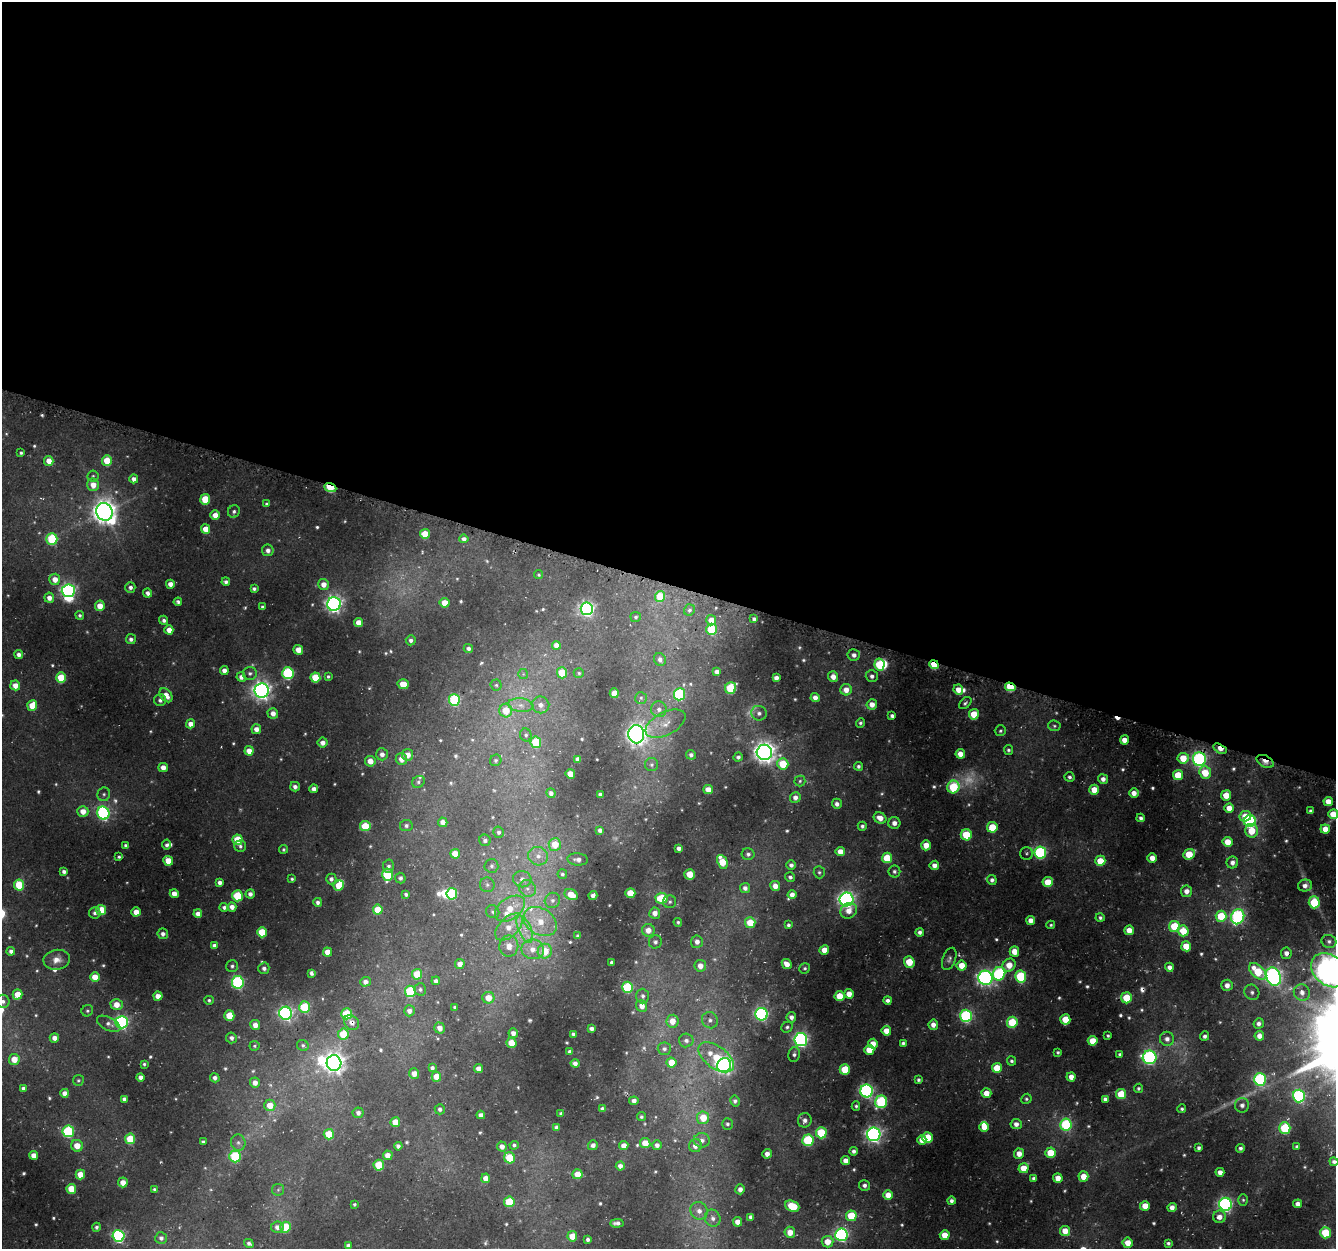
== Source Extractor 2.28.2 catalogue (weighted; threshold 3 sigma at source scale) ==
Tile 3 of 4 x 4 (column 3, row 1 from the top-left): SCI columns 2699-4032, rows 4067-5313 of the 5390 x 5589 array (HDU 1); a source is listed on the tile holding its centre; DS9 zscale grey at full resolution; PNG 1338 x 1251 px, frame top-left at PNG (2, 2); each listed source drawn as its Kron ellipse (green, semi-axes under 4 px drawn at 4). Shown black and unused: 47% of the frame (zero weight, under 3 of 4 exposures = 4% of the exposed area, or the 3 px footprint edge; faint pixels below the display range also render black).
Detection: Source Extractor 2.28.2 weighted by HDU 2 'WHT'; one run over the whole footprint, this tile lists its part. Background 0.0431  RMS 0.0049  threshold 0.0219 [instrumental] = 3 sigma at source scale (4.5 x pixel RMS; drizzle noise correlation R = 1.50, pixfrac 1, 0.0396/0.0396 arcsec/px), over >= 5 px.
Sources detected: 647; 25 too faint to see at this stretch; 4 inside a brighter object's white glare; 2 cosmic-ray / hot-pixel residue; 2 long thin detections or spike segments (spike, bleed or trail) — neither listed nor drawn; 8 inside a brighter listed object's ellipse — not listed separately; of the other 606, all 500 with FLUX_AUTO >= 0.814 (the completeness limit of this list) listed and drawn (106 fainter detections not listed), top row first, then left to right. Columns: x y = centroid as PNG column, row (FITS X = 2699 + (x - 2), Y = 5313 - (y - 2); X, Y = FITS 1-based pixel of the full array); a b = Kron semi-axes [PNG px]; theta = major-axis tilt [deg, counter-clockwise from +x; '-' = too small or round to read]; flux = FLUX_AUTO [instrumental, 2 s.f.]
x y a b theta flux
21 453 3 3 - 0.97
49 461 5 4 - 5.7
107 461 5 5 - 13
93 476 5 5 - 1
134 479 4 4 - 2.6
93 485 6 6 - 5.7
330 487 6 4 -22 33
205 499 5 5 - 18
266 504 4 4 - 1.1
234 511 6 5 - 1.5
104 512 9 8 - 520
215 515 4 4 - 4.7
205 529 5 4 - 6.8
425 534 5 5 - 9.6
52 539 6 5 - 36
464 539 4 4 - 2.2
268 550 6 5 - 2.7
539 575 4 4 - 0.85
55 579 5 5 - 5.5
226 582 4 4 - 1.5
170 584 4 4 - 3.7
323 584 5 5 - 5.1
130 587 5 5 - 1.9
254 589 4 4 - 1.6
68 591 6 6 - 140
147 593 4 4 - 2.2
660 596 5 5 - 16
49 598 5 5 - 3.5
178 602 4 4 - 1.3
444 603 5 5 - 8.1
334 604 7 6 - 230
100 606 5 5 - 7.1
262 607 4 3 - 1.2
587 609 6 6 - 140
689 610 6 5 - 1.2
80 615 4 4 - 1.1
636 617 5 5 - 0.97
754 619 4 4 - 1.6
164 620 4 4 - 1.5
711 620 5 5 - 4.6
359 622 4 4 - 6.2
712 629 5 5 - 27
169 630 4 4 - 5
131 639 5 5 - 1.9
411 640 5 5 - 1.8
556 645 4 4 - 4.4
468 649 5 4 - 1.7
298 650 5 4 - 6.7
19 655 4 4 - 2.5
854 655 6 5 - 2.6
660 659 7 5 -63 1.9
880 664 6 5 - 22
934 665 5 4 - 18
224 670 4 4 - 3.5
717 672 4 4 - 2.8
250 673 7 6 - 1.7
288 673 6 5 - 53
562 673 5 5 - 15
579 673 5 4 - 0.82
523 674 5 5 - 0.83
328 676 3 3 - 0.99
872 676 6 6 - 1.9
241 677 5 4 - 2.6
315 677 5 5 - 16
833 677 5 5 - 4.6
61 678 5 5 - 20
776 678 4 4 - 2.6
403 684 6 5 - 10
15 685 5 5 - 4.9
496 685 5 5 - 1
1010 687 5 4 - 24
731 688 6 5 - 32
846 690 6 5 - 5.2
958 690 5 5 - 5.9
262 691 7 7 - 290
614 693 5 4 - 7.3
679 694 6 5 - 49
166 695 8 5 -50 4.9
815 697 4 4 - 3.3
641 698 6 6 - 1.2
160 700 6 6 - 1.9
454 700 6 5 - 51
965 703 7 4 42 1.1
872 704 5 5 - 4.5
32 705 5 5 - 9.8
521 705 12 7 -6 3.8
540 705 9 8 - 3.5
659 709 8 8 - 2.6
506 711 7 6 - 10
273 713 5 5 - 4
759 713 8 7 - 2
974 714 5 5 - 13
892 716 4 4 - 1.7
860 723 5 4 - 1.1
191 724 4 4 - 4.4
665 724 22 11 27 7.7
1054 726 6 5 - 1.1
256 729 5 5 - 3.9
1000 731 6 5 - 1.1
636 734 9 8 - 350
526 735 6 5 - 1.4
1124 740 4 4 - 4.9
536 742 6 5 - 24
323 743 5 5 - 3.4
1220 749 7 4 -30 6.3
1008 750 5 4 - 1.1
249 751 4 4 - 5.6
764 752 8 7 - 400
382 754 6 5 - 3
960 754 5 4 - 5.4
408 755 6 5 - 4.9
691 755 5 4 - 1.8
738 757 5 4 - 1.6
1183 758 6 5 - 11
401 759 6 6 - 4.7
578 759 4 4 - 2.5
1199 759 7 6 - 110
496 760 6 5 - 1.1
370 761 5 5 - 5.8
1265 761 9 5 -27 5.9
783 764 5 5 - 17
652 765 6 6 - 1.4
858 766 4 4 - 1.4
163 767 4 4 - 4.5
1205 773 6 5 - 12
570 774 4 4 - 6.8
1178 775 5 5 - 12
1069 777 5 5 - 1.4
1103 779 5 5 - 2.8
800 781 5 5 - 0.93
418 782 6 5 - 1.3
295 787 5 4 - 2.3
953 787 6 6 - 29
314 789 4 4 - 3
708 790 5 4 - 6.2
1094 790 5 5 - 11
551 793 5 4 - 1.8
1134 793 5 5 - 4
104 794 7 6 - 1.2
600 794 4 3 - 1.4
1226 795 5 5 - 9
795 797 5 5 - 2.8
1328 802 5 4 - 6.1
837 804 5 5 - 2.4
1229 808 5 4 - 6.2
83 811 5 5 - 6.1
1311 811 4 4 - 1.5
103 813 6 6 - 80
1333 814 5 5 - 10
1245 816 6 5 - 7.4
880 818 6 5 - 5
1141 818 4 4 - 1.7
1250 821 6 6 - 64
443 822 5 4 - 3.4
894 823 6 6 - 3.3
365 826 5 5 - 17
406 826 6 6 - 1.7
862 826 4 4 - 1.5
992 827 5 5 - 15
1325 829 4 4 - 5.4
600 830 4 4 - 2.1
1251 831 7 6 - 12
499 832 5 5 - 1.5
966 835 5 5 - 18
238 840 5 5 - 17
485 840 6 5 - 1.6
1228 842 5 5 - 8.9
555 844 6 6 - 9.2
167 845 5 4 - 1.4
926 845 5 5 - 6.3
126 846 4 4 - 1.7
240 846 6 5 - 1.5
679 848 4 4 - 2.4
284 849 4 4 - 0.93
840 851 4 4 - 5.3
1040 852 6 6 - 74
1026 853 6 6 - 1.1
455 854 5 4 - 8.2
748 854 6 6 - 1.6
1189 854 6 5 - 17
538 856 10 9 - 4
119 857 4 3 - 0.99
887 858 5 5 - 17
1152 858 4 4 - 4.8
578 859 10 6 -4 2.1
168 861 5 5 - 10
1100 861 5 5 - 11
722 862 7 5 -64 14
1232 862 6 5 - 2.9
791 865 5 4 - 1.8
934 865 5 5 - 3.2
388 866 7 5 -87 1.6
491 866 7 7 - 1.7
894 871 6 6 - 1.4
64 872 4 4 - 2
819 872 6 5 - 1.1
562 874 5 4 - 0.96
689 874 5 5 - 9.8
388 875 6 5 - 32
790 877 5 5 - 1.5
400 878 5 5 - 1.7
292 879 4 3 - 0.88
331 879 5 5 - 1.9
522 879 9 8 - 3.6
992 880 5 4 - 1.9
1048 882 5 5 - 13
220 883 4 4 - 2.5
19 885 5 5 - 21
339 885 5 5 - 13
487 885 7 7 - 1.7
775 886 5 4 - 4.2
1305 886 7 6 - 3
527 888 9 8 - 3
745 888 5 5 - 2.2
1186 891 6 5 - 4
630 893 5 5 - 14
174 894 4 4 - 4.7
250 894 4 4 - 2.3
406 894 4 3 - 1.2
452 894 6 5 - 37
571 895 7 5 -27 7.7
792 895 4 4 - 3.3
237 896 5 5 - 28
593 896 4 4 - 2
661 898 6 5 - 18
846 899 7 7 - 190
552 900 8 7 - 2.1
318 902 4 4 - 1.8
670 902 6 6 - 1.3
1314 902 6 5 - 26
224 907 4 4 - 1.7
232 907 4 4 - 3.8
510 909 17 10 36 11
101 910 5 5 - 16
378 910 5 5 - 13
849 911 8 7 - 5.1
136 912 4 4 - 6
493 912 7 6 - 1.4
95 913 6 5 - 1.7
655 913 6 5 - 3.9
198 914 4 4 - 3.7
1221 916 5 5 - 21
1238 917 7 6 - 79
1100 918 4 4 - 1.1
1031 920 4 4 - 3.9
540 922 18 13 -33 13
678 922 4 4 - 0.91
750 923 5 5 - 12
788 925 4 3 - 1.3
1051 925 4 4 - 0.81
1174 926 5 5 - 23
509 927 17 9 44 8.5
525 929 15 6 -66 5.1
648 930 6 6 - 4.8
1129 930 5 4 - 6.6
1183 931 5 5 - 12
262 932 5 5 - 18
920 932 4 4 - 2
163 934 5 5 - 2.2
578 936 4 4 - 1.4
1329 941 7 6 - 1.8
655 942 6 6 - 1.7
697 942 6 6 - 2.8
214 945 4 4 - 1.9
509 946 10 9 - 5.3
1186 946 5 5 - 9.9
533 949 11 10 - 6
824 950 5 4 - 6.2
11 951 4 4 - 1.9
545 951 7 7 - 12
1014 951 5 5 - 6.9
327 952 4 4 - 6.4
1286 953 6 5 - 3
949 959 12 6 69 1.8
57 960 13 10 8 4.5
612 962 3 3 - 1.3
909 962 6 5 - 16
460 964 5 5 - 3.7
787 964 5 4 - 4.6
1009 965 7 6 - 8.6
232 966 6 6 - 1.4
700 966 6 6 - 4.7
962 966 5 5 - 8.9
1169 967 4 4 - 2.4
264 968 6 5 - 1.8
805 968 5 5 - 0.91
1329 970 20 15 -38 930
1258 971 10 6 -44 21
311 973 4 3 - 1.9
417 974 5 5 - 12
999 974 7 6 - 58
1021 976 6 5 - 39
95 977 5 5 - 8.9
1273 977 9 7 -68 220
985 978 7 7 - 170
436 981 4 4 - 1.8
238 982 6 6 - 76
365 982 5 5 - 2.3
1227 985 6 5 - 3.8
627 987 5 5 - 39
420 989 6 6 - 1.2
410 991 6 5 - 36
1252 992 8 7 - 2.2
1302 993 8 8 - 3.6
18 994 5 5 - 8.8
849 994 5 4 - 5.2
158 996 4 4 - 5.4
643 996 7 6 - 1.5
840 996 5 5 - 14
488 998 6 6 - 7.1
1126 998 5 5 - 15
209 1000 4 4 - 1
887 1000 4 4 - 1.8
3 1001 6 6 - 2.1
117 1005 6 5 - 6.5
642 1006 6 5 - 4.3
304 1007 6 5 - 25
455 1007 3 3 - 1
87 1011 6 5 - 1
409 1011 5 5 - 2.5
286 1013 6 6 - 140
346 1014 5 5 - 26
762 1014 6 6 - 110
229 1016 5 5 - 15
966 1016 6 6 - 74
791 1017 5 4 - 2.3
1065 1019 5 5 - 13
710 1020 8 7 - 2.4
672 1021 6 6 - 6.6
122 1022 6 6 - 120
351 1022 8 6 -45 2.8
1012 1022 5 5 - 23
1259 1023 5 5 - 2.2
109 1024 13 6 -27 2.6
255 1025 5 5 - 4.6
933 1025 5 5 - 3.4
787 1027 6 5 - 1.1
440 1028 5 5 - 3.8
591 1029 4 4 - 2.2
886 1031 5 4 - 8
513 1033 5 4 - 2.9
343 1034 5 5 - 15
573 1034 4 4 - 1.5
1108 1036 3 3 - 0.81
1205 1036 5 4 - 1.8
1259 1036 5 4 - 3.6
54 1038 5 4 - 3.5
231 1038 5 5 - 1.9
1167 1039 7 7 - 2.9
686 1040 7 7 - 2
801 1040 6 6 - 140
1093 1041 5 5 - 10
511 1043 5 5 - 9.6
903 1043 4 4 - 1.2
873 1044 5 5 - 5.8
254 1046 5 5 - 0.92
303 1046 6 5 - 1.2
664 1049 6 6 - 1.8
869 1050 5 5 - 9.9
570 1052 3 3 - 1.3
1058 1052 3 3 - 0.9
794 1054 7 6 - 1.6
1120 1054 3 3 - 0.95
716 1057 20 11 -36 17
1150 1057 7 7 - 93
14 1059 5 5 - 8
1011 1061 4 4 - 1.1
334 1063 8 7 - 340
575 1063 4 4 - 2.5
671 1063 5 5 - 9.1
144 1064 3 3 - 0.96
724 1065 7 7 - 210
432 1068 4 4 - 1.5
997 1068 5 5 - 13
478 1069 4 4 - 4
845 1069 5 5 - 19
414 1074 5 5 - 4.2
140 1077 4 4 - 2.8
436 1077 5 4 - 7.7
1071 1077 4 4 - 4.3
215 1078 5 4 - 2
1260 1079 6 6 - 72
78 1080 5 5 - 0.87
918 1080 4 4 - 1.2
255 1083 5 5 - 3.6
23 1088 4 4 - 2.3
1138 1088 5 4 - 1.1
867 1091 6 6 - 130
65 1093 4 4 - 4.1
986 1093 5 4 - 6.1
1121 1094 5 5 - 16
1299 1096 6 6 - 88
124 1099 4 4 - 2.3
1026 1099 5 5 - 0.96
1105 1099 4 4 - 1.7
634 1101 4 4 - 2.3
735 1101 5 4 - 1.6
881 1102 6 6 - 56
270 1105 5 5 - 7.8
1242 1105 7 7 - 2.1
856 1106 4 4 - 0.97
440 1109 5 5 - 1.8
602 1109 4 4 - 1.4
1182 1109 4 4 - 1.1
358 1113 5 5 - 2.4
561 1113 3 3 - 0.98
481 1115 4 4 - 3
641 1117 4 4 - 1.1
703 1118 6 6 - 11
805 1120 7 6 - 2.7
395 1122 5 5 - 8.7
727 1124 6 5 - 1.3
1016 1124 5 5 - 3.2
1066 1125 6 6 - 48
557 1127 4 4 - 2.1
984 1127 5 4 - 6.9
1285 1128 6 5 - 36
68 1131 6 5 - 54
821 1133 5 5 - 24
329 1134 5 5 - 13
874 1134 7 6 - 190
927 1138 5 5 - 21
130 1139 5 5 - 18
702 1140 8 7 - 2.9
808 1140 6 5 - 39
922 1140 4 4 - 4.6
203 1142 4 3 - 1.4
238 1143 8 7 - 1.9
645 1143 5 5 - 8.7
514 1145 4 4 - 1.2
593 1145 5 5 - 2.5
624 1145 4 4 - 4.1
657 1145 5 5 - 2.3
77 1146 6 5 - 7.3
398 1146 4 4 - 2
502 1146 5 5 - 3.2
695 1146 6 6 - 3.9
1297 1146 4 3 - 1.1
1199 1148 4 3 - 1.4
1240 1148 4 4 - 1.6
854 1151 4 4 - 1.7
1050 1153 5 5 - 14
767 1154 5 4 - 3.6
1019 1154 5 5 - 4.7
33 1155 4 4 - 4.5
388 1155 5 5 - 4.1
235 1156 6 5 - 38
510 1158 5 5 - 21
845 1161 4 4 - 3.7
1334 1162 4 4 - 1.8
379 1165 5 5 - 19
620 1166 4 4 - 2.6
1023 1168 5 5 - 9.5
1220 1172 4 4 - 3.1
577 1174 5 5 - 9.2
80 1175 5 5 - 9.1
1083 1176 5 5 - 7.2
486 1178 5 4 - 4.7
1034 1178 4 4 - 1.8
1058 1178 5 4 - 5.3
123 1182 5 5 - 4.8
864 1185 5 5 - 1.8
71 1189 5 5 - 12
154 1189 4 4 - 0.95
740 1189 5 4 - 2.8
278 1190 6 5 - 1.1
888 1195 5 5 - 6.7
1243 1200 6 5 - 0.94
951 1201 4 4 - 1.8
509 1202 5 5 - 24
354 1204 3 3 - 0.88
1225 1204 6 6 - 130
1298 1204 4 4 - 3
792 1206 7 5 -21 17
1145 1206 5 5 - 6.6
1172 1207 5 4 - 3.3
699 1211 9 8 - 3.8
851 1216 5 5 - 19
751 1217 4 4 - 2.4
1219 1217 6 6 - 3.9
713 1218 9 7 -68 2.9
738 1222 5 4 - 5.2
617 1223 6 4 2 1.8
96 1227 4 4 - 1.3
277 1227 6 6 - 3.1
285 1227 5 5 - 19
1065 1231 5 5 - 7.2
790 1232 5 5 - 6.4
1325 1233 6 5 - 22
841 1235 6 6 - 110
945 1235 5 5 - 8.2
119 1236 6 6 - 90
572 1236 5 5 - 9.3
161 1238 6 6 - 1.9
588 1239 3 3 - 1.3
828 1242 6 5 - 7.9
249 1243 5 4 - 1.4
1128 1243 5 5 - 7.1
1168 1243 4 4 - 1.2
348 1245 4 4 - 1.7
Overlapping masked pixels (flux is a lower limit): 8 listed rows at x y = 330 487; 934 665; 1010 687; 1220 749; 1199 759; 1265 761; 999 974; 351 1022
Isophote crosses this tile's border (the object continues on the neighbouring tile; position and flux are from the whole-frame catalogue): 4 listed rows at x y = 1333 814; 1329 970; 3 1001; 1334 1162